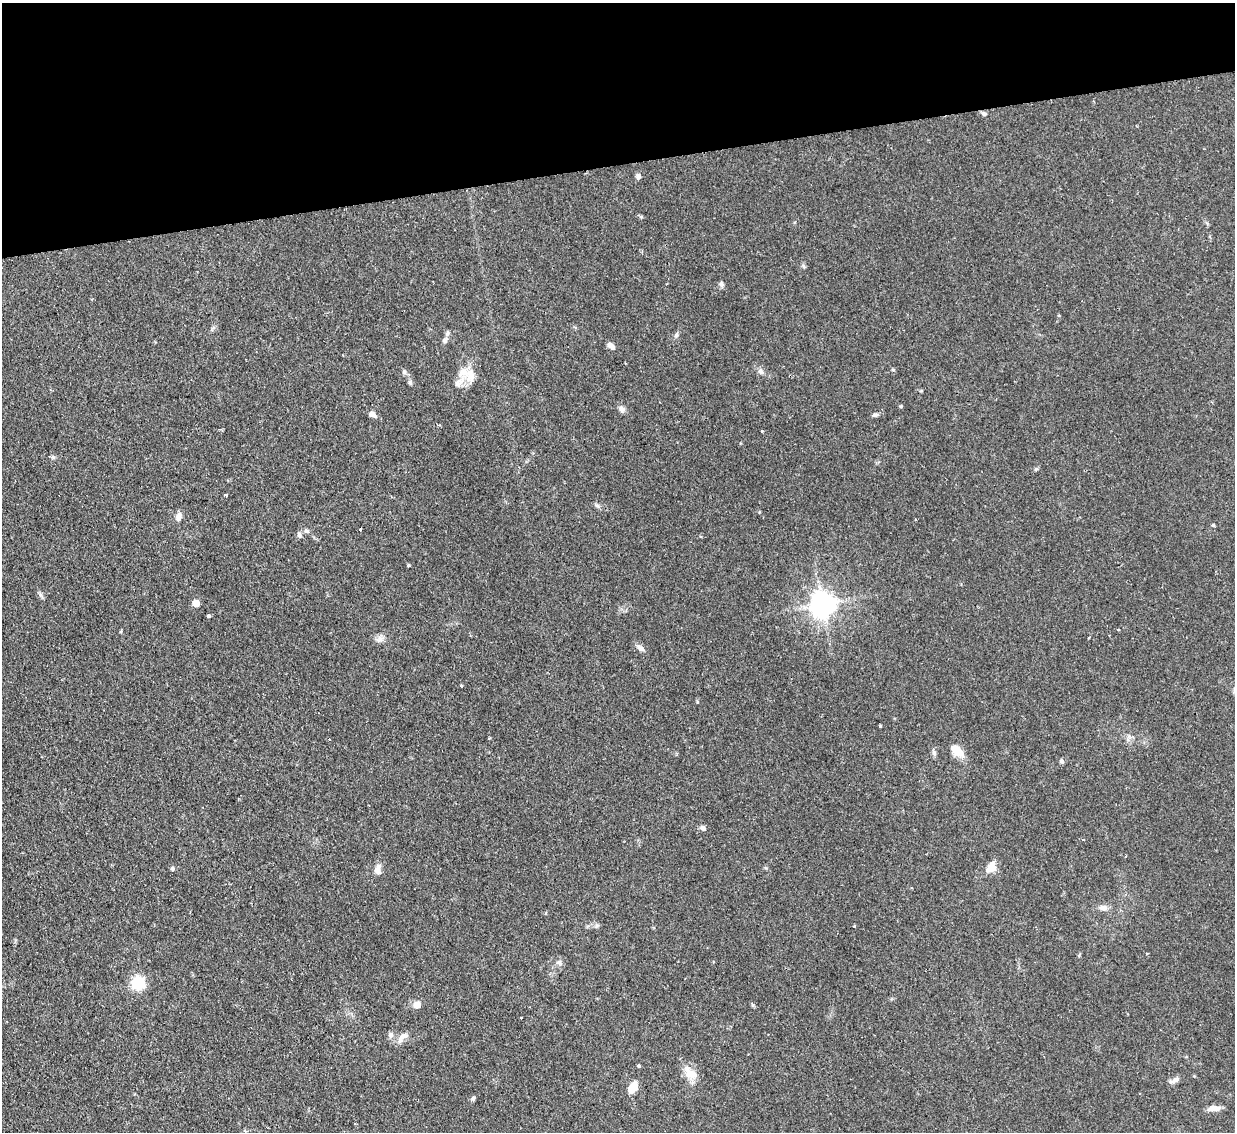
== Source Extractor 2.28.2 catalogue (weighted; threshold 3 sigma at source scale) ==
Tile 3 of 4 x 4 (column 3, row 1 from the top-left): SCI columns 2466-3698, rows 3643-4772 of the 4931 x 4910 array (HDU 1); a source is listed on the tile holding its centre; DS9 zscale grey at full resolution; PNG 1237 x 1134 px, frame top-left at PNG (2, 3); no overlay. Shown black and unused: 14% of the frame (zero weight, under 2 of 3 exposures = <1% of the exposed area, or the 3 px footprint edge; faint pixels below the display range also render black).
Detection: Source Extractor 2.28.2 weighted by HDU 2 'WHT'; one run over the whole footprint, this tile lists its part. Background 0.0828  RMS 0.0061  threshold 0.0275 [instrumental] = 3 sigma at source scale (4.5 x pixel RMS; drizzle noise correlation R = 1.50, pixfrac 1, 0.05/0.05 arcsec/px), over >= 5 px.
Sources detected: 66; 1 cosmic-ray / hot-pixel residue — not listed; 3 inside a brighter listed object's ellipse — not listed separately; the other 62 listed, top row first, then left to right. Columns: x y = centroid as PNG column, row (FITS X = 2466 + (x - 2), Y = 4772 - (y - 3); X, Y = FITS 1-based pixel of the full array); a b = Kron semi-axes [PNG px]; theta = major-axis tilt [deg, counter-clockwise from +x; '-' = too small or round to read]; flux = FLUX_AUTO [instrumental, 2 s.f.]
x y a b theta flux
984 114 7 5 -26 1.2
638 176 7 6 - 2
721 284 7 6 - 1.5
213 328 7 4 19 1
447 333 7 5 47 1.5
676 335 6 5 - 1.2
445 340 7 6 - 1.8
611 346 10 6 -43 3.1
893 370 6 4 -1 0.62
761 371 9 7 -71 2.2
404 372 6 5 - 1.3
464 372 19 14 -11 8.8
410 382 6 5 - 1.4
901 406 5 3 - 0.57
622 409 9 7 -77 2.1
372 414 9 7 -29 2.6
875 415 8 5 15 1.4
762 431 3 3 - 1.4
1036 469 5 5 - 0.89
226 495 4 3 - 1.2
597 506 7 4 -44 1.3
179 517 9 7 70 3.4
1213 525 4 4 - 0.69
360 529 3 3 - 1.9
306 531 8 5 -38 1.6
299 535 7 5 -88 1.5
701 537 4 2 - 0.56
41 595 7 4 -71 1.3
196 603 5 5 - 8.6
823 604 8 7 - 690
208 616 3 3 - 1.9
1118 629 3 3 - 0.61
1089 637 3 3 - 1.7
380 639 10 9 - 3
641 648 11 6 -37 2.5
461 686 3 3 - 1.9
880 726 3 3 - 1.1
489 738 4 3 - 0.5
957 751 18 9 -41 8.7
934 753 8 6 -75 1.5
1061 761 6 5 - 1.3
703 828 8 6 -26 1.6
1083 840 4 3 - 0.54
1125 856 3 2 - 0.85
991 867 13 10 56 6.4
172 869 5 5 - 1.4
377 871 12 8 -81 3.6
1103 908 11 7 -13 3.1
596 926 7 4 71 0.95
854 926 3 3 - 0.82
560 962 8 5 -57 1.7
138 983 6 6 - 110
417 1005 8 7 - 4.7
521 1018 3 2 - 0.49
391 1035 9 7 76 2.1
403 1036 14 8 28 4.5
639 1066 5 4 - 0.78
690 1074 17 12 -15 7.6
1174 1080 15 5 29 2.7
633 1087 12 7 56 10
473 1098 6 5 - 1
1214 1108 15 6 3 4.6
Unlisted compact peaks at least as high as the median listed source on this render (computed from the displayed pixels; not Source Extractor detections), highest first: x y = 408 565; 53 457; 753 1005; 803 266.